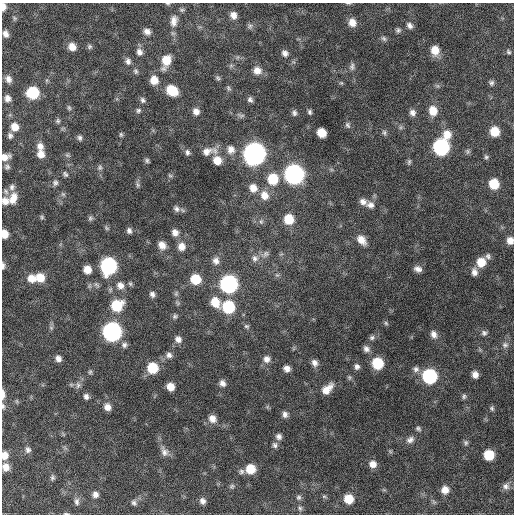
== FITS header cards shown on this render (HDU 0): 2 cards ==
NAXIS1  =                  512 / Axis length
NAXIS2  =                  512 / Axis length

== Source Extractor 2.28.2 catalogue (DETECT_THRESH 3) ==
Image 512 x 512 px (HDU 0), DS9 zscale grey, 1 PNG px = 1 image px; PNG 516 x 516 px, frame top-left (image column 1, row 512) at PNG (2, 3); no overlay
Background 357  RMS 20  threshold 59.6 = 3 sigma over >= 5 px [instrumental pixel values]
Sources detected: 185; all 185 listed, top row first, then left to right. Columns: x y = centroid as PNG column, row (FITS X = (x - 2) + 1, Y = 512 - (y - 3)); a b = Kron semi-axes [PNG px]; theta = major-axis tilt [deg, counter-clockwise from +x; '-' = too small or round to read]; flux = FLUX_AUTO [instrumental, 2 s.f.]
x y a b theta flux
348 3 7 3 -1 1600
3 7 7 4 89 8300
233 15 8 7 - 8200
14 18 6 5 - 2100
174 21 16 10 83 11000
352 22 9 8 - 12000
409 25 9 6 -47 5000
250 26 8 7 - 3400
398 30 7 6 - 3100
147 31 8 7 - 7200
5 34 7 5 -70 6900
384 38 8 6 -38 3200
72 47 8 7 - 12000
90 47 6 6 - 2600
435 50 10 8 -82 18000
139 52 9 8 - 6900
508 52 7 6 - 2800
285 53 9 7 -50 6400
128 61 9 7 -77 5500
166 61 14 9 71 24000
352 67 10 6 85 4300
135 71 7 5 -64 2900
257 71 10 9 - 11000
218 78 7 5 -51 2500
8 79 9 7 -68 7000
154 80 9 8 - 16000
341 83 5 5 - 1700
491 83 7 6 - 3400
228 88 8 5 -52 2400
172 90 9 8 - 39000
33 93 9 8 - 64000
7 98 8 7 - 6900
250 99 7 6 - 3900
143 100 8 6 -57 3500
69 108 7 5 -73 2400
138 110 7 6 - 3000
196 111 8 7 - 7900
433 111 11 9 -76 18000
310 112 7 5 -69 3000
294 113 8 6 -87 4000
412 113 7 7 - 6100
241 115 11 5 -19 3300
58 121 6 6 - 2500
348 125 8 6 -62 3500
15 127 9 8 - 14000
401 127 7 4 71 2300
495 131 9 8 - 24000
384 132 7 5 -75 3000
321 133 8 7 - 22000
447 134 11 10 - 17000
121 135 6 5 - 2200
10 136 7 6 - 3700
80 138 7 6 - 3400
40 146 10 8 -84 8600
441 147 10 9 - 240000
231 149 11 10 - 9800
207 151 14 10 18 12000
468 151 7 6 - 2800
187 152 7 6 - 3900
41 154 9 8 - 10000
254 154 10 10 - 910000
67 155 7 5 -33 2500
5 157 10 7 19 9100
486 157 6 5 - 2600
147 160 6 5 - 2700
217 160 10 9 - 17000
409 162 9 5 75 2700
7 167 7 7 - 3400
100 167 9 6 71 3500
65 174 8 5 -51 2900
294 174 10 10 - 510000
170 176 6 4 -2 1900
273 179 11 10 - 37000
55 183 8 7 - 3900
494 184 9 8 - 33000
138 185 7 5 -73 2700
12 187 9 7 67 4500
253 188 10 9 - 13000
6 192 9 6 -59 3400
63 194 7 5 -43 2300
264 195 12 10 -69 14000
13 198 15 9 73 15000
5 201 9 8 - 9600
363 201 9 7 -27 7100
370 205 11 8 -11 7800
176 209 9 7 -53 4600
42 217 6 5 - 2000
90 218 7 6 - 2900
289 219 9 9 - 30000
261 222 6 5 - 2900
107 228 7 4 -49 2200
129 231 6 5 - 4100
175 232 8 7 - 7700
4 234 7 5 -81 15000
361 240 12 8 -50 14000
510 241 7 7 - 9900
162 245 9 7 -54 11000
181 246 10 9 - 11000
265 254 12 8 32 5900
488 256 8 7 - 3800
255 258 10 9 - 7000
216 261 10 9 - 7800
481 262 9 8 - 22000
3 266 8 4 87 3900
109 266 10 9 - 250000
87 269 7 7 - 14000
418 269 9 6 -18 6600
474 272 9 7 -80 7100
277 275 6 5 - 2400
40 277 9 9 - 20000
31 278 10 9 - 13000
195 279 9 8 - 33000
130 284 7 5 -68 2200
229 284 10 9 - 330000
120 285 10 9 - 9300
176 293 7 5 70 2700
152 294 7 6 - 4600
215 302 12 9 -58 22000
117 305 11 10 - 45000
228 307 9 9 - 75000
175 316 7 6 - 2900
386 323 6 5 - 2100
246 326 7 6 - 2800
51 328 6 6 - 2500
112 332 10 9 - 440000
484 333 7 7 - 3900
434 334 9 7 -69 7300
372 337 7 6 - 3600
178 339 8 8 - 7200
124 345 8 7 - 4300
505 345 9 8 - 5100
366 349 8 7 - 5900
169 355 9 8 - 5800
58 358 7 6 - 6200
267 359 9 9 - 8100
314 363 9 7 -64 6600
377 363 9 8 - 52000
357 366 7 7 - 4600
152 368 9 8 - 42000
287 369 7 6 - 7400
416 369 9 8 - 5400
90 372 6 5 - 2300
475 375 6 6 - 8100
430 376 9 9 - 150000
349 377 7 5 84 2300
222 383 8 7 - 6300
78 385 10 7 89 5300
170 387 7 6 - 14000
327 389 14 8 44 15000
3 394 11 4 -89 7300
86 396 7 6 - 4600
464 396 7 5 71 2700
17 401 6 4 -89 1700
3 406 8 5 -82 3100
107 407 8 7 - 8900
492 408 6 5 - 2500
285 414 8 6 -78 5100
212 419 10 9 - 10000
418 429 7 6 - 2800
279 436 8 7 - 5000
410 440 11 8 31 6200
466 443 7 6 - 2900
275 445 8 7 - 4000
28 450 8 7 - 4600
390 451 6 4 -19 1800
164 452 14 9 -63 8400
4 455 8 7 - 12000
489 455 8 7 - 39000
373 464 8 7 - 9300
6 467 8 7 - 11000
250 469 9 8 - 27000
241 471 7 7 - 3800
52 478 8 6 81 3000
232 486 7 6 - 2800
506 486 10 9 - 6600
445 490 8 8 - 12000
95 494 7 7 - 6000
324 496 6 5 - 2100
299 497 7 7 - 3300
349 499 8 8 - 25000
77 501 10 7 -84 4800
202 501 7 6 - 5800
134 503 8 7 - 3700
300 508 7 5 -85 3100
66 514 8 3 -1 1900
At the frame edge (FLAGS 8, measured only in part): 13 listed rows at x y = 348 3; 3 7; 174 21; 5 157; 5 201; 4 234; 510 241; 3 266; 3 394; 3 406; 4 455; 6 467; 66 514